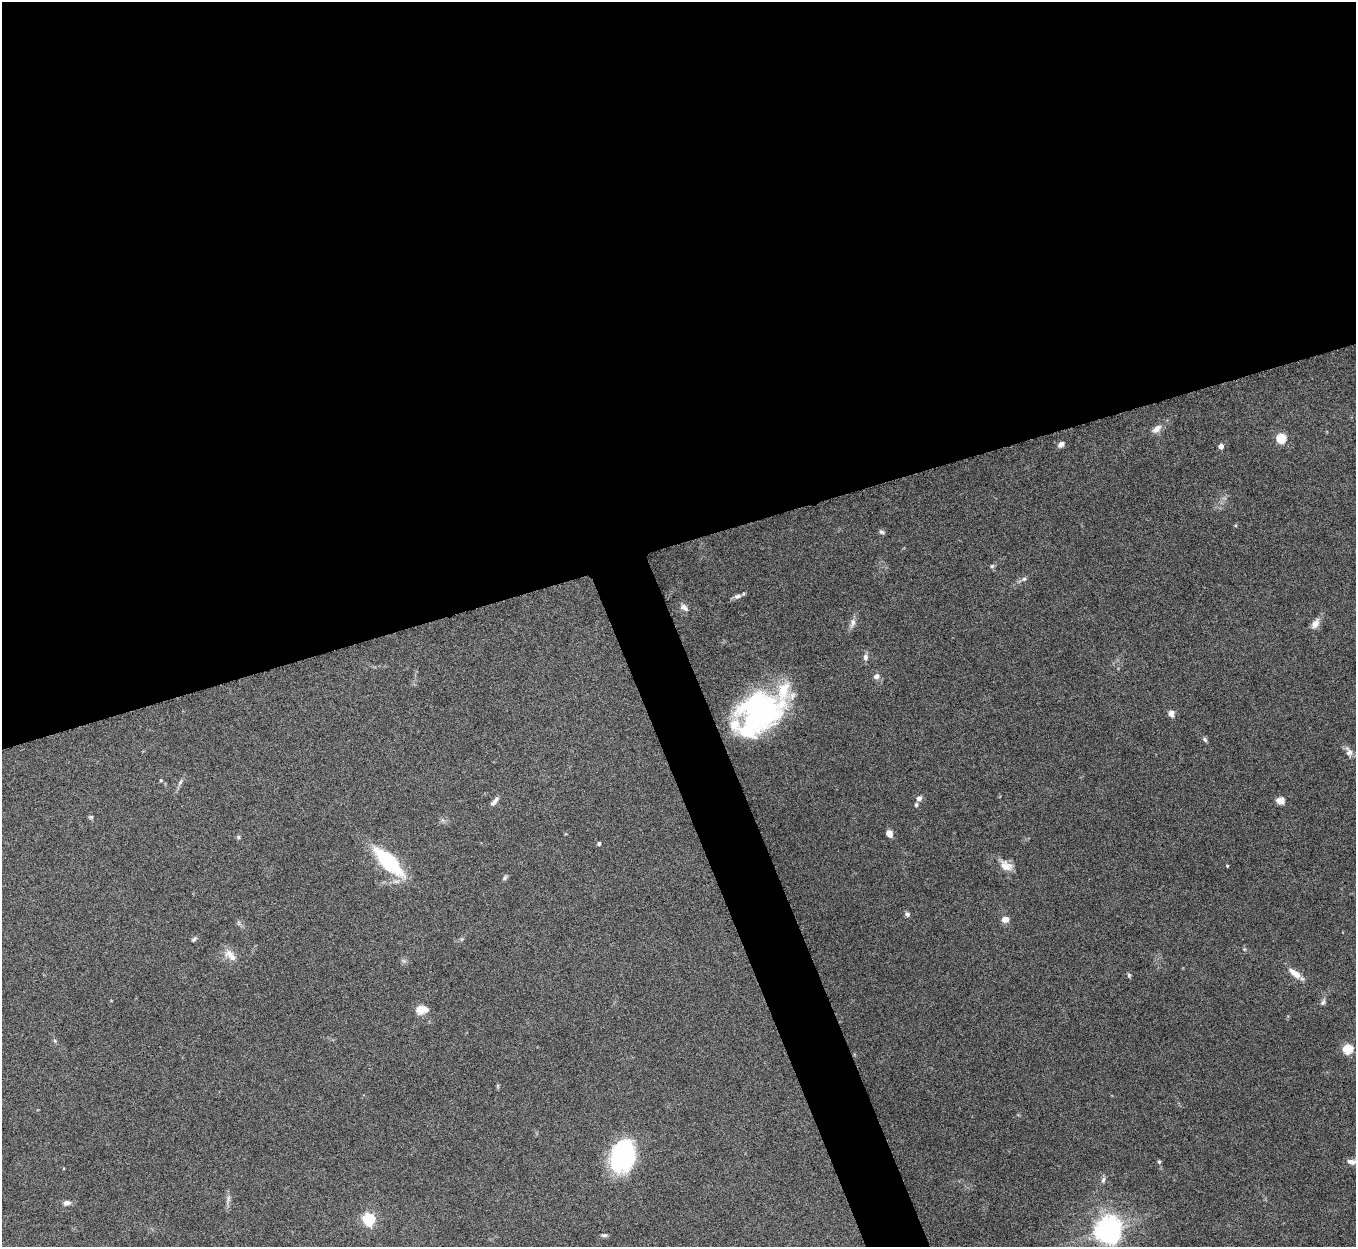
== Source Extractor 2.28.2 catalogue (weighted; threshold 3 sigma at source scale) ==
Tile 2 of 4 x 4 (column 2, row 1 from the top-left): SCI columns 1356-2709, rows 3886-5130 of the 5422 x 5406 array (HDU 1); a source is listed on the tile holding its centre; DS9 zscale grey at full resolution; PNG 1358 x 1249 px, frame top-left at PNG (2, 2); no overlay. Shown black and unused: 46% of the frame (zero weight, under 5 of 10 exposures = <1% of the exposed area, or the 3 px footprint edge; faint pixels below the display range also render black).
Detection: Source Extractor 2.28.2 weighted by HDU 2 'WHT'; one run over the whole footprint, this tile lists its part. Background 0.145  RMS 0.0057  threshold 0.0234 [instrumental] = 3 sigma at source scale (4.09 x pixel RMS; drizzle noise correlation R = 1.36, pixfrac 0.8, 0.05/0.05 arcsec/px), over >= 5 px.
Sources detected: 59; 1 too faint to see at this stretch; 3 inside a brighter object's white glare — not listed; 3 inside a brighter listed object's ellipse — not listed separately; the other 52 listed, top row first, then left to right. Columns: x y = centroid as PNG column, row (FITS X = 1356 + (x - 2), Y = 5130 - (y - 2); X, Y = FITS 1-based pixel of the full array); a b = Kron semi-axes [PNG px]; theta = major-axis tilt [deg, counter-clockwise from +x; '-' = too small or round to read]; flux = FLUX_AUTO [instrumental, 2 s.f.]
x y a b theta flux
1156 429 14 8 37 3.6
1281 438 5 5 - 37
1061 444 8 6 42 2.1
1221 446 4 4 - 3.7
882 532 8 5 -24 1.1
992 566 5 5 - 0.97
1024 579 7 6 - 1.4
737 596 11 6 17 2
684 607 12 7 -33 2.4
852 623 14 7 75 2.8
1315 624 11 7 57 4.3
865 657 10 7 90 2
876 676 8 6 27 2.2
761 711 50 34 22 92
1171 713 8 6 -85 2.6
1205 739 7 5 -46 1.1
1349 752 14 8 -67 3
161 780 5 4 - 0.61
180 782 10 4 58 1.4
919 798 6 6 - 2.5
494 801 13 5 51 2.3
1280 801 10 8 -12 3.4
916 805 5 4 - 0.88
91 817 6 5 - 0.75
889 834 7 6 - 3.8
238 837 6 5 - 0.78
599 843 4 4 - 1.1
388 862 30 11 -45 52
1006 866 18 11 -26 5.9
1227 866 4 3 - 0.48
505 878 8 5 47 1
907 914 7 6 - 1.3
1005 919 6 5 - 5.5
238 923 7 4 90 0.91
194 939 7 4 45 1
230 955 20 10 -45 5.3
1295 973 17 7 -37 5.9
1129 975 6 5 - 0.84
1323 1002 9 6 58 1.5
421 1009 5 5 - 24
55 1041 6 4 -47 0.8
1348 1049 5 5 - 35
498 1086 7 4 89 0.66
622 1156 28 21 70 78
1351 1161 17 7 -4 3.9
1159 1162 5 4 - 0.76
1103 1180 9 5 78 1.4
228 1199 14 4 70 1.8
67 1203 8 6 3 2.6
369 1219 5 5 - 79
1109 1227 7 6 - 410
604 1235 8 4 0 1.1
Isophote crosses this tile's border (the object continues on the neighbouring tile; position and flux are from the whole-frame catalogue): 1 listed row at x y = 1351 1161